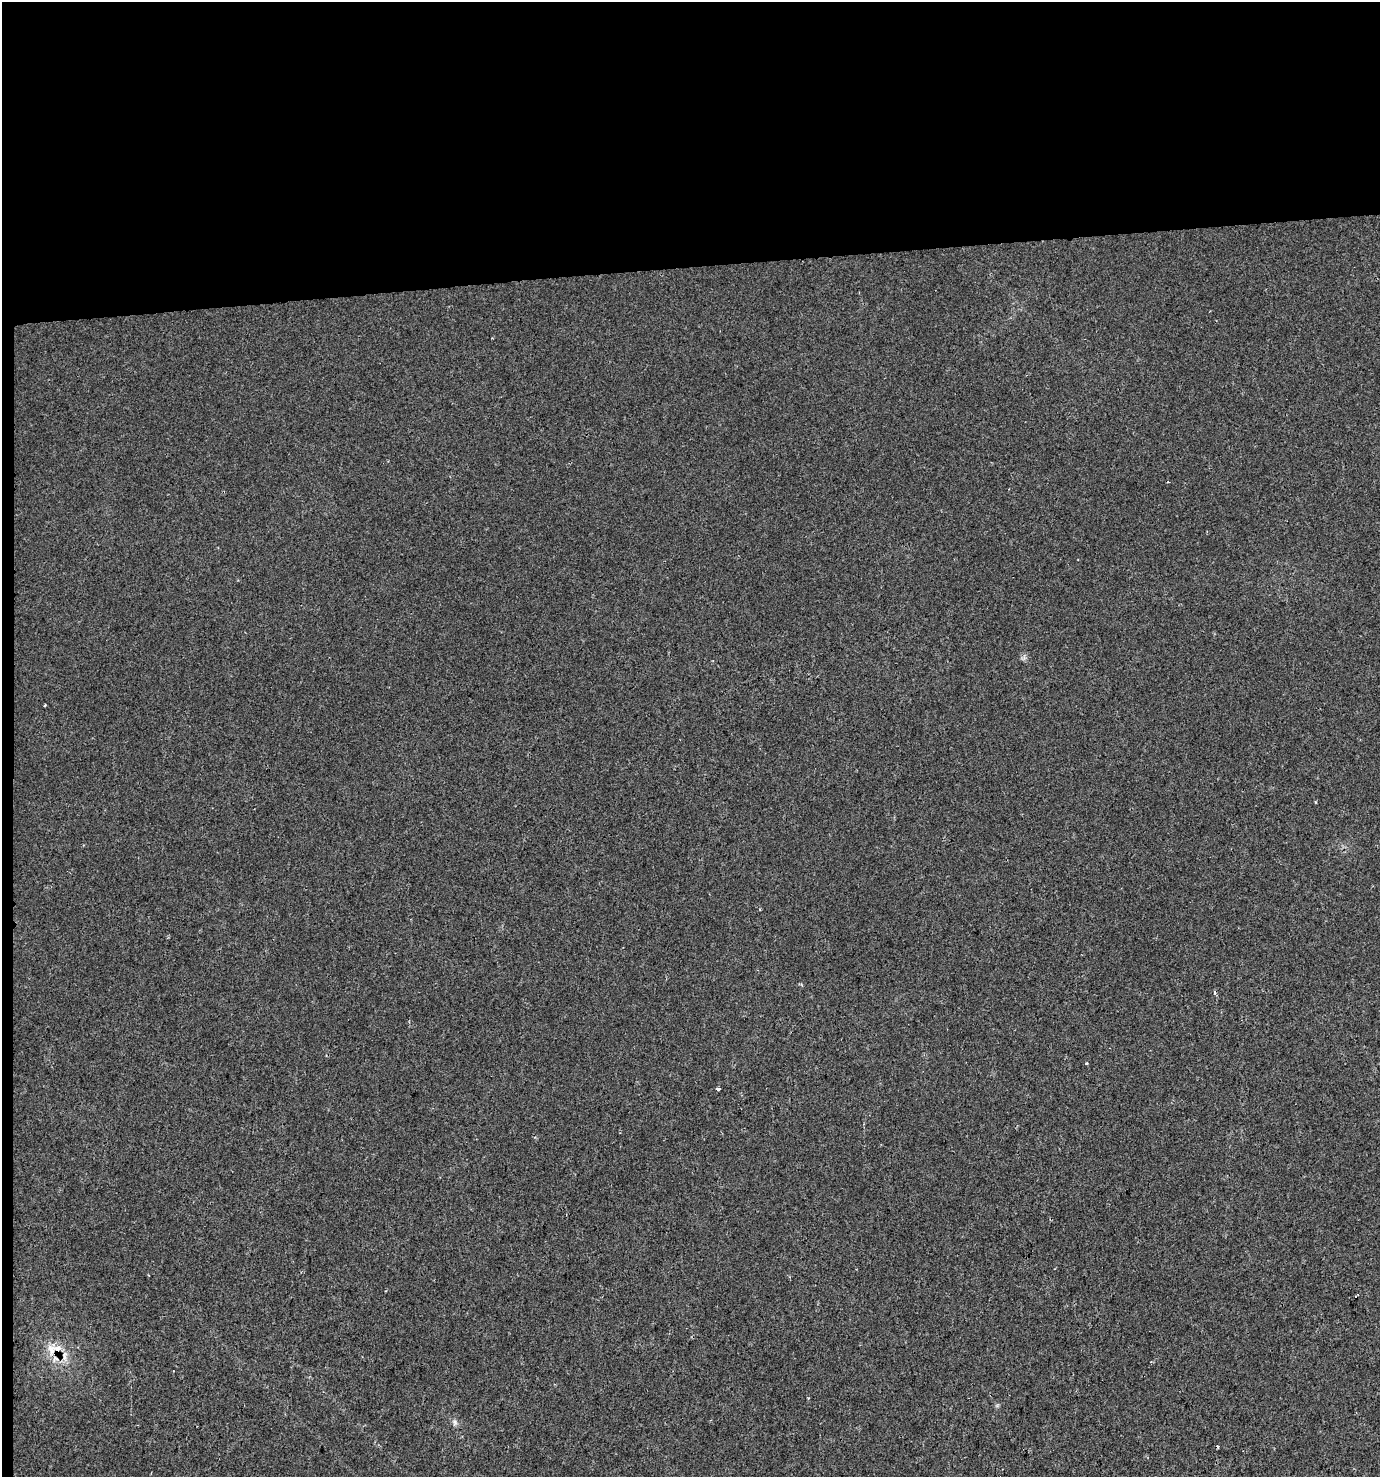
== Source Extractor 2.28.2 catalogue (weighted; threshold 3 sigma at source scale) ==
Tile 1 of 3 x 3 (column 1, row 1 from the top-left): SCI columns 36-1413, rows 2952-4426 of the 4169 x 4426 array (HDU 1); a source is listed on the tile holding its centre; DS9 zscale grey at full resolution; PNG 1382 x 1479 px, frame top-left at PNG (2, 2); no overlay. Shown black and unused: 19% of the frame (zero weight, under 2 of 3 exposures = <1% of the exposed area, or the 3 px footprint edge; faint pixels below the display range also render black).
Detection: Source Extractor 2.28.2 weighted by HDU 2 'WHT'; one run over the whole footprint, this tile lists its part. Background 0.00468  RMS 0.0037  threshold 0.0165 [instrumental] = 3 sigma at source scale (4.5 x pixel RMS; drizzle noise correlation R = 1.50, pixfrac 1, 0.0396/0.0396 arcsec/px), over >= 5 px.
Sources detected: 9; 2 cosmic-ray / hot-pixel residue — not listed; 2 inside a brighter listed object's ellipse — not listed separately; the other 5 listed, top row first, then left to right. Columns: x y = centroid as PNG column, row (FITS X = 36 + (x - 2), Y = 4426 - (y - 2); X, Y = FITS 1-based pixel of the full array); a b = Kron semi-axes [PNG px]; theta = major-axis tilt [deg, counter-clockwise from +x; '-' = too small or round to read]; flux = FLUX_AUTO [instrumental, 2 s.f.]
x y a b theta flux
45 705 3 2 - 0.38
718 1089 4 3 - 3
1356 1296 3 2 - 0.29
52 1350 20 12 -75 5.6
455 1422 9 6 -67 1.1
Overlapping masked pixels (flux is a lower limit): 1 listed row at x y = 52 1350